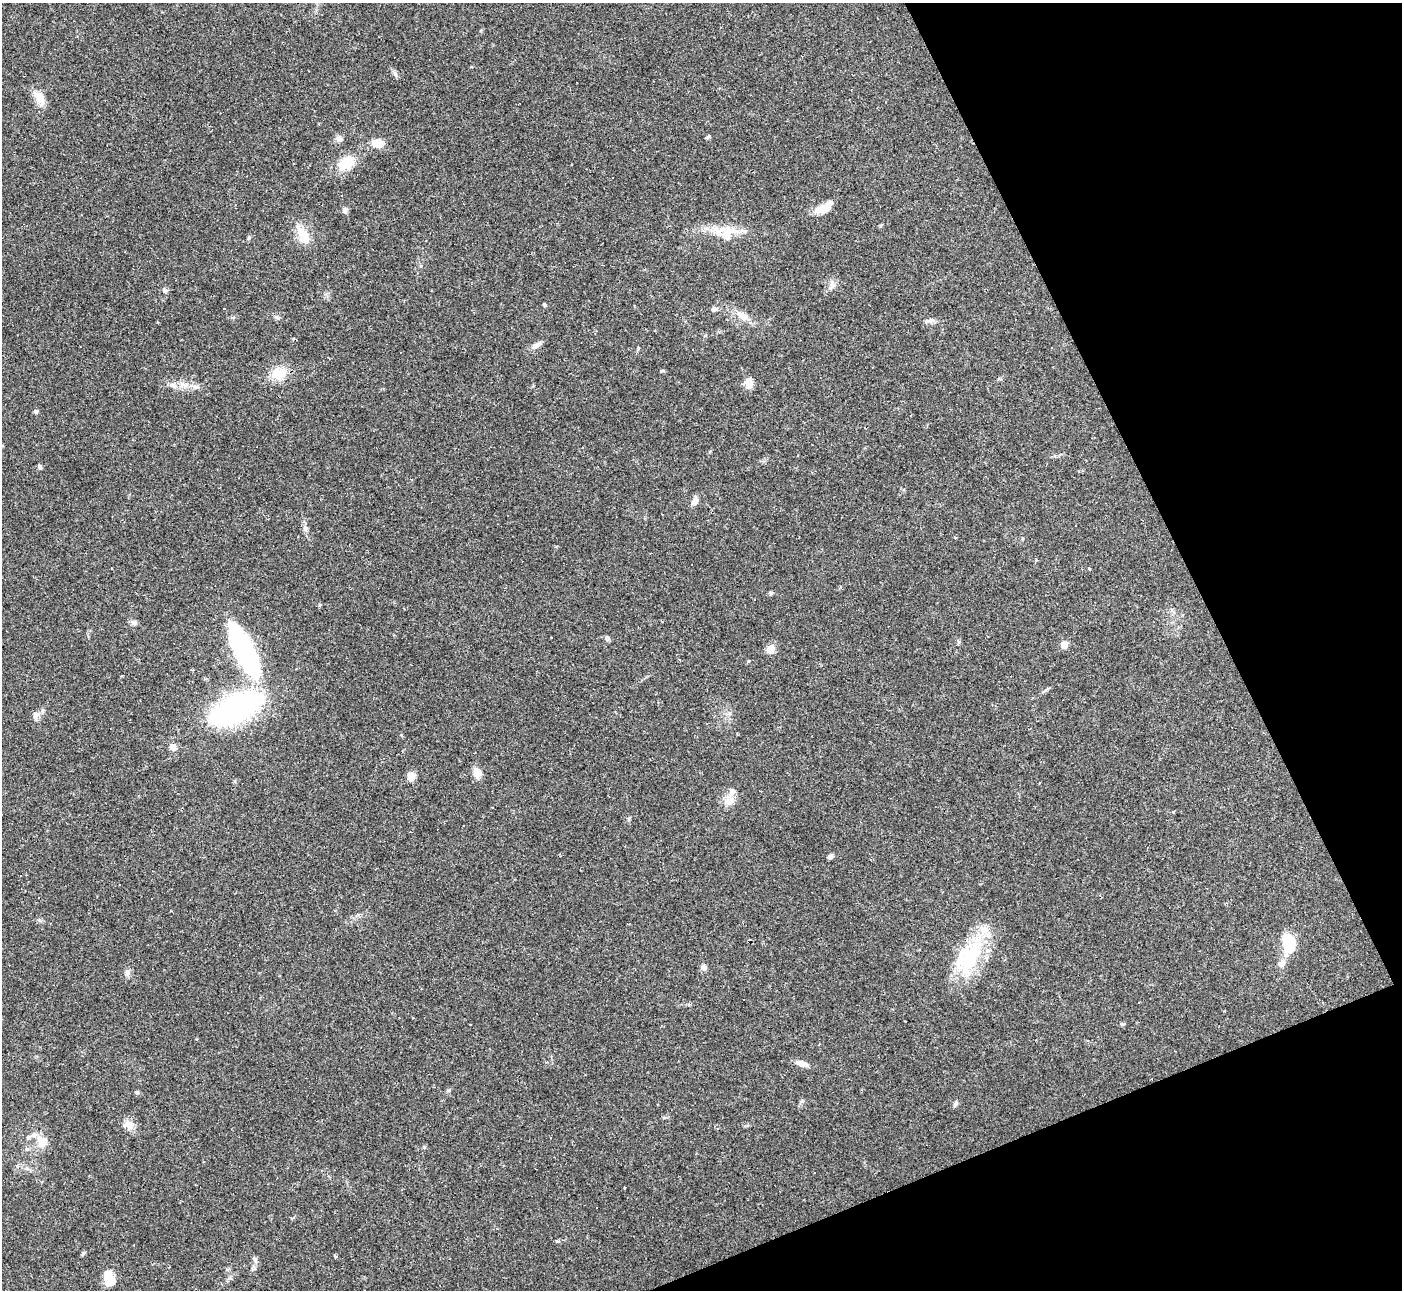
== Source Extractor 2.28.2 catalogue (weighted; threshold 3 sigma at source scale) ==
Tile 12 of 4 x 4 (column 4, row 3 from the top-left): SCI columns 4201-5600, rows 1443-2730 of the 5604 x 5592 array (HDU 1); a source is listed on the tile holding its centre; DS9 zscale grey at full resolution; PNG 1404 x 1292 px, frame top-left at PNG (2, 3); no overlay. Shown black and unused: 20% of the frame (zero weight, under 2 of 3 exposures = <1% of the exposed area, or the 3 px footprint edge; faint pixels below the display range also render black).
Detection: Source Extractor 2.28.2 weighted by HDU 2 'WHT'; one run over the whole footprint, this tile lists its part. Background 0.0515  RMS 0.0057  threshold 0.0255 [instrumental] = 3 sigma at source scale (4.5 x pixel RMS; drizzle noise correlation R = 1.50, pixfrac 1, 0.05/0.05 arcsec/px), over >= 5 px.
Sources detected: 77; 12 cosmic-ray / hot-pixel residue — not listed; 4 inside a brighter listed object's ellipse — not listed separately; the other 61 listed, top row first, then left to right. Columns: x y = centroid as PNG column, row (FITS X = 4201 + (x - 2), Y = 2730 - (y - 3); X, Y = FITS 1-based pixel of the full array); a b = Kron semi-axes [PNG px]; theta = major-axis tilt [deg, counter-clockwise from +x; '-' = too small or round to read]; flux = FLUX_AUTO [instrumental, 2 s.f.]
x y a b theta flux
39 98 20 10 -60 6.5
709 136 7 4 45 0.92
339 139 9 8 - 2.3
377 143 15 10 -4 6.4
347 163 20 15 31 13
822 209 20 10 20 6.7
345 210 9 5 90 1.4
303 234 26 11 -57 9.4
726 235 27 18 83 10
249 238 6 4 71 0.75
832 285 16 7 69 2.9
165 290 7 6 - 1.5
544 305 5 4 - 0.78
224 308 3 3 - 6.5
714 309 7 6 - 1.4
743 316 17 9 -29 5.8
932 320 7 4 18 1.3
537 345 13 6 28 2.6
279 373 21 16 28 10
749 383 12 10 81 4
173 385 7 6 - 1.6
195 387 9 6 6 2
36 411 5 4 - 1.4
40 467 7 5 -70 1.1
695 501 9 6 64 3.9
305 528 10 7 -84 2.1
1089 569 4 3 - 0.51
771 593 6 5 - 0.97
134 623 7 7 - 1.5
1064 645 5 5 - 12
771 649 9 8 - 5.9
244 650 40 13 -65 150
122 675 4 2 - 0.36
235 708 38 16 27 180
35 716 13 6 83 2.4
173 747 8 8 - 3.1
477 773 11 8 -80 5.9
411 776 9 8 - 4.8
729 801 15 10 25 5.1
629 819 6 4 89 0.79
830 856 6 5 - 1.5
1289 944 20 12 -79 21
970 956 53 27 57 40
1282 963 10 7 58 3.6
704 967 8 7 - 1.9
127 973 9 6 88 1.8
743 999 3 3 - 5.9
1139 1002 3 2 - 0.34
1122 1024 6 4 -9 0.75
801 1063 14 7 -17 3.6
448 1090 6 4 1 0.71
137 1092 5 5 - 0.82
955 1104 8 5 62 1.3
129 1125 14 10 -5 4.9
42 1142 15 14 - 6.6
27 1149 6 4 42 0.91
596 1208 3 3 - 4.1
335 1256 5 3 - 0.64
255 1260 8 5 -63 1.5
109 1278 19 11 -76 9.7
364 1290 3 2 - 0.67
Isophote crosses this tile's border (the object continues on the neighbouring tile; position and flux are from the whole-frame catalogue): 1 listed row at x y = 364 1290
Unlisted compact peaks at least as high as the median listed source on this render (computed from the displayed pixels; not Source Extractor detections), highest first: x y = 395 74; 424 1147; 802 1101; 608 638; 558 1241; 84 1253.